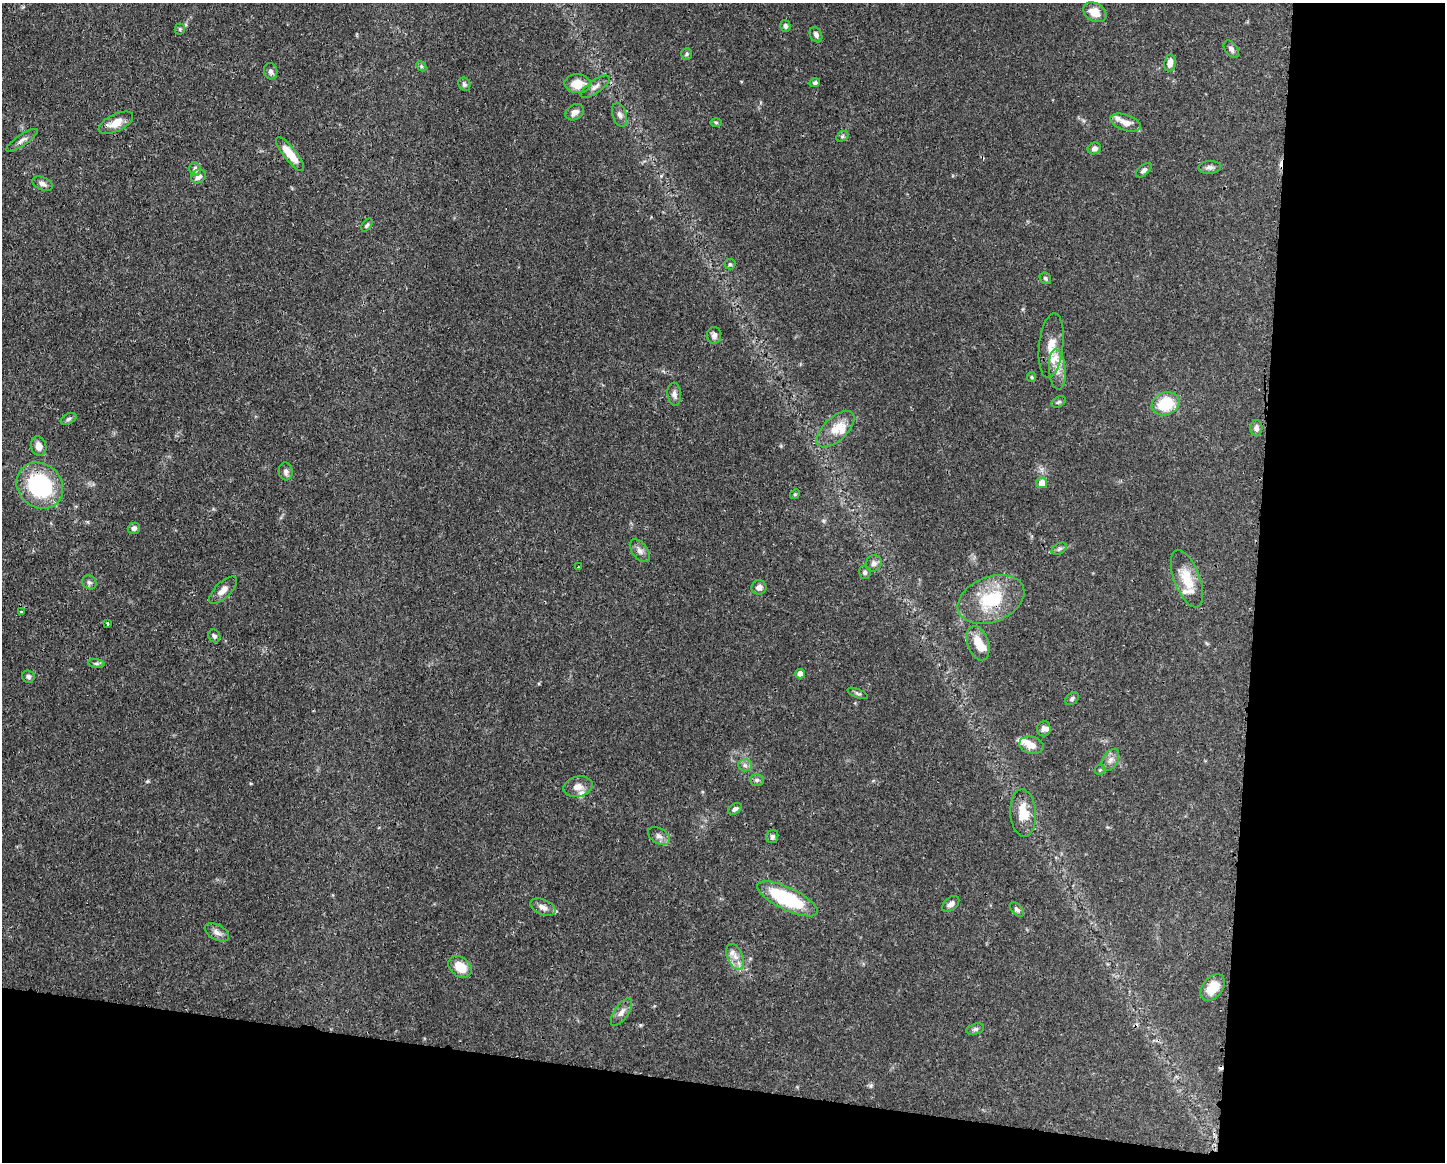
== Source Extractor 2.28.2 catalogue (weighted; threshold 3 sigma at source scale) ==
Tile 12 of 3 x 4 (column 3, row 4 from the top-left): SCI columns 3006-4448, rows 2-1161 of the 4679 x 4643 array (HDU 1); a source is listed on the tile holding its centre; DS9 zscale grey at full resolution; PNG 1447 x 1164 px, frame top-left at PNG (2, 3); each listed source drawn as its Kron ellipse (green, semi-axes under 4 px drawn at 4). Shown black and unused: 20% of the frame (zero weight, under 3 of 4 exposures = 1% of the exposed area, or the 3 px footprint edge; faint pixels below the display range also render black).
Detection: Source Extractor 2.28.2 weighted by HDU 2 'WHT'; one run over the whole footprint, this tile lists its part. Background 0.0565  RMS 0.0033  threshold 0.0147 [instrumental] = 3 sigma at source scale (4.5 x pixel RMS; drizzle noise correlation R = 1.50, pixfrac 1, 0.05/0.05 arcsec/px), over >= 5 px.
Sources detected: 97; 2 cosmic-ray / hot-pixel residue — neither listed nor drawn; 9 inside a brighter listed object's ellipse — not listed separately; the other 86 listed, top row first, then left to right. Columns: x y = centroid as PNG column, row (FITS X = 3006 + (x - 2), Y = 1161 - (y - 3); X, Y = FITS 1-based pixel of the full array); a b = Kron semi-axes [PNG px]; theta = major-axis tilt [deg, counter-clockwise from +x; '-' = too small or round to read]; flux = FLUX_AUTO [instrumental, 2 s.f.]
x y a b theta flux
1095 12 12 9 -31 4.2
785 26 6 5 - 0.86
180 29 5 5 - 0.47
816 35 8 5 -61 1.1
1231 49 9 6 -54 1.1
687 54 6 5 - 0.55
1170 63 8 5 79 2.3
421 66 6 4 -46 0.47
271 71 8 6 -73 1
815 83 5 4 - 0.81
464 84 7 5 -64 0.7
577 84 13 9 -1 5.7
595 87 17 6 35 1.6
575 112 10 7 32 2
620 115 12 7 -71 1.4
716 122 6 4 -1 0.44
1125 122 15 8 -19 3.1
116 123 19 8 26 4
842 136 6 4 30 0.5
22 140 18 5 34 1.5
1094 148 7 5 27 1.3
290 154 21 6 -51 6.1
1210 167 11 6 3 1.2
195 169 7 6 - 1.3
1144 170 9 5 41 0.97
199 176 7 6 - 1.7
42 184 11 6 -24 1.4
367 225 7 4 53 0.61
730 264 5 5 - 0.53
1045 278 6 5 - 0.55
714 335 8 7 - 1.4
1051 345 32 12 84 5.3
1057 370 20 8 -86 3.3
1031 377 5 4 - 0.4
674 394 11 7 -84 1.3
1059 402 8 5 27 0.6
1166 404 14 11 20 12
69 419 8 5 27 0.76
1256 428 8 6 88 1.3
836 429 23 11 43 5.3
39 446 10 7 -73 2.5
286 471 9 7 -86 1.2
1042 483 5 5 - 3.6
40 486 25 21 -43 32
795 494 5 4 - 0.39
134 528 6 5 - 1.1
1059 549 8 5 30 0.81
640 551 13 7 -53 1.6
874 563 8 7 - 1.4
579 567 3 2 - 0.31
865 572 6 6 - 0.75
1187 579 30 13 -69 7.4
89 582 7 6 - 0.92
759 587 7 7 - 1.6
223 590 18 7 44 2.3
991 599 35 22 21 18
21 612 3 3 - 0.45
107 623 3 3 - 1.3
214 636 7 5 -61 0.77
978 643 18 10 -71 5.1
96 664 8 4 -9 0.69
800 674 5 4 - 2
28 677 6 6 - 0.91
858 693 11 3 -22 0.61
1072 699 7 5 40 0.7
1044 729 8 6 86 1.3
1031 745 12 8 -13 3
1110 760 12 7 59 1.7
745 765 6 6 - 0.94
1100 770 5 5 - 0.49
757 780 7 6 - 0.84
578 787 15 10 14 2.5
735 809 7 5 32 1
1023 813 24 13 -86 6.5
659 836 12 7 -31 1.5
772 837 7 6 - 0.86
787 899 33 11 -26 26
951 904 10 6 40 1.4
543 907 13 7 -24 2.1
1017 909 9 5 -45 0.84
217 932 13 7 -28 1.7
735 957 13 7 -67 2.6
460 967 13 9 -39 5.9
1213 988 15 10 51 5.8
621 1012 16 7 56 1.9
975 1029 9 5 15 0.79
Overlapping masked pixels (flux is a lower limit): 1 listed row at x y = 991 599